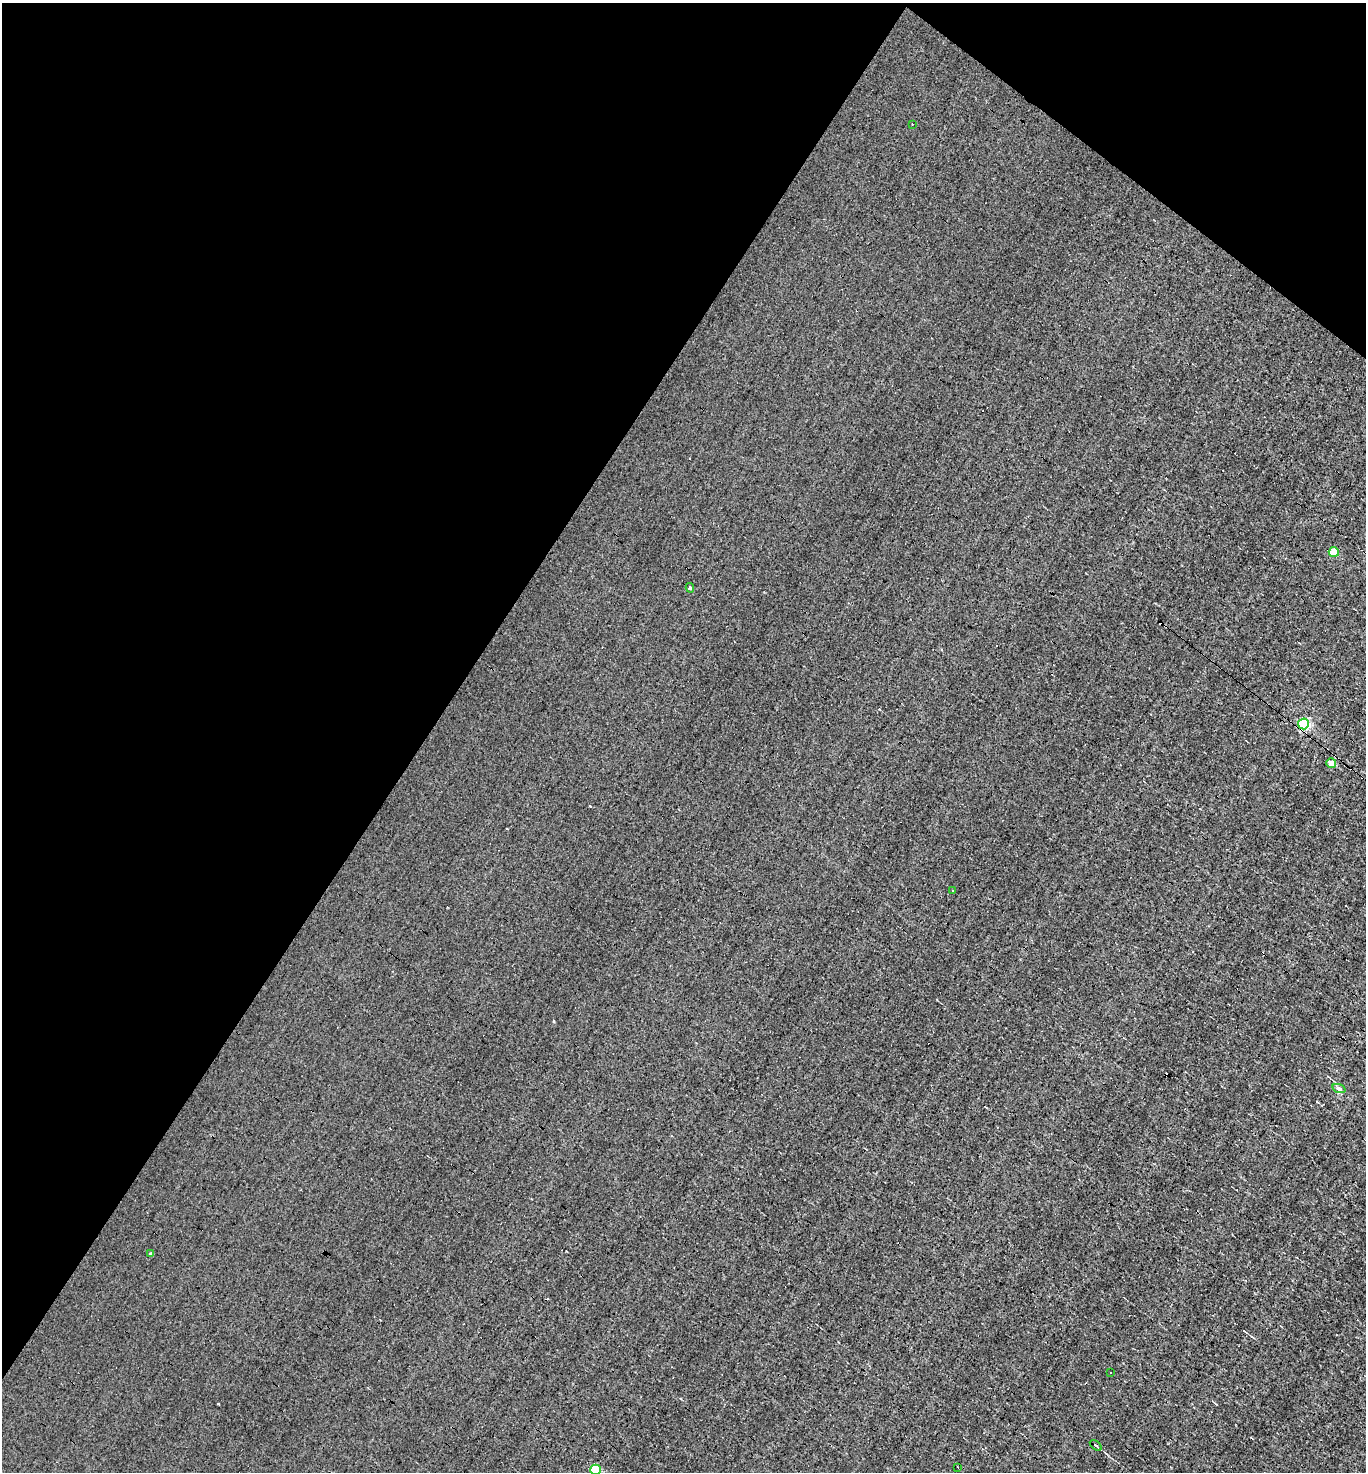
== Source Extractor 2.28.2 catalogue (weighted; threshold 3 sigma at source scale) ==
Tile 2 of 4 x 4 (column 2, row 1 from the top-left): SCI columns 1508-2871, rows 4413-5882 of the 5884 x 5882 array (HDU 1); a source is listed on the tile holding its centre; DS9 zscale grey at full resolution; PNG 1368 x 1474 px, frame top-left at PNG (2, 3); each listed source drawn as its Kron ellipse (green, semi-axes under 4 px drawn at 4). Shown black and unused: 35% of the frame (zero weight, under 3 of 4 exposures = <1% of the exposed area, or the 3 px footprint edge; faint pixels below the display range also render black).
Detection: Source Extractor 2.28.2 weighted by HDU 2 'WHT'; one run over the whole footprint, this tile lists its part. Background -8.04e-04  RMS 0.037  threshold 0.168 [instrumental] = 3 sigma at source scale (4.5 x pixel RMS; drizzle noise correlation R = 1.50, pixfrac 1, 0.05/0.05 arcsec/px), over >= 5 px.
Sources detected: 16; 4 cosmic-ray / hot-pixel residue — neither listed nor drawn; the other 12 listed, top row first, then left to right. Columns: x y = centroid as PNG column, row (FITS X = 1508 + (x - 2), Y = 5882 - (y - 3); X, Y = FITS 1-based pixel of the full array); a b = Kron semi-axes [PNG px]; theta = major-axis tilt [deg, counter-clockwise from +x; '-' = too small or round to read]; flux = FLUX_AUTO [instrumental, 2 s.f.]
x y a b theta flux
912 124 3 2 - 2.8
1334 552 5 5 - 120
690 588 5 4 - 5.3
1303 724 5 5 - 450
1331 763 5 5 - 50
953 891 3 2 - 2.8
1339 1089 7 4 -20 7.1
150 1254 4 3 - 5.5
1110 1372 3 2 - 4.4
1096 1446 7 3 -34 4.7
958 1467 3 2 - 4.4
595 1470 5 5 - 200
Overlapping masked pixels (flux is a lower limit): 1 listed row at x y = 1303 724
Isophote crosses this tile's border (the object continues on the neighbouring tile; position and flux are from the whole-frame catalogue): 1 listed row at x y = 595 1470
Unlisted compact peaks at least as high as the median listed source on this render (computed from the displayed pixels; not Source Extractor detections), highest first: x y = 590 806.